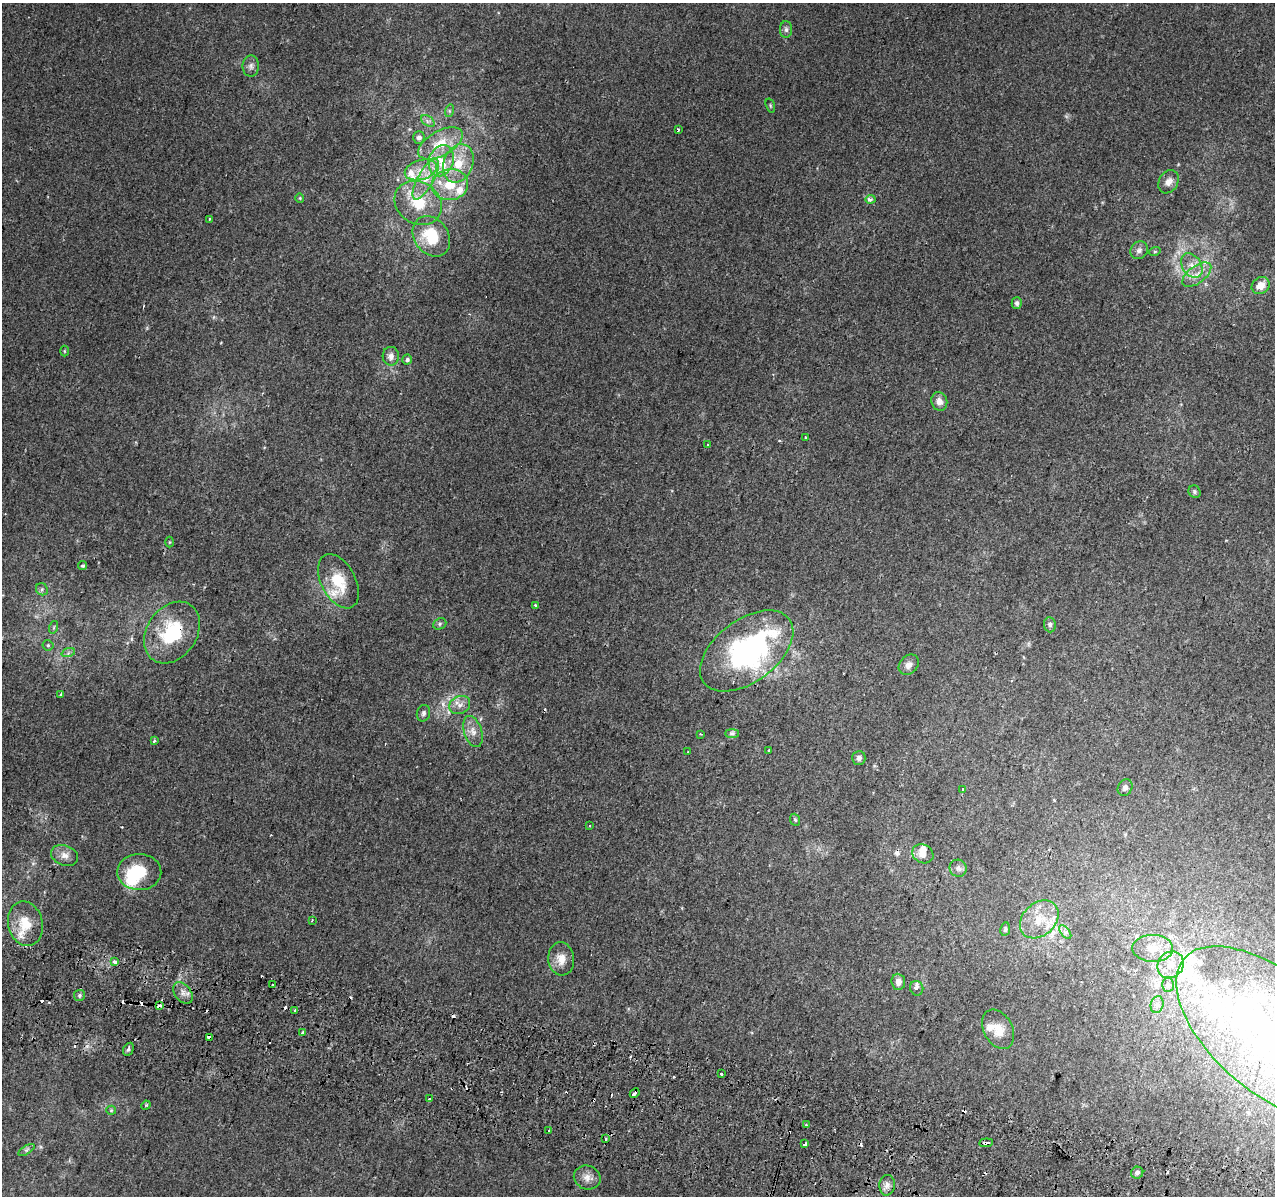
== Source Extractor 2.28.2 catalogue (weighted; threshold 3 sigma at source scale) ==
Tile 6 of 4 x 4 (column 2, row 2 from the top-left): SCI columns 1291-2563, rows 2715-3908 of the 5117 x 5367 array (HDU 1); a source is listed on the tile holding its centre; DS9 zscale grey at full resolution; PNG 1277 x 1198 px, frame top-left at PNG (2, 3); each listed source drawn as its Kron ellipse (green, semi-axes under 4 px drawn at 4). Shown black and unused: <1% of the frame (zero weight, under 2 of 3 exposures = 2% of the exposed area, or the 3 px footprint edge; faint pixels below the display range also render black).
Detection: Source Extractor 2.28.2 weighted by HDU 2 'WHT'; one run over the whole footprint, this tile lists its part. Background 0.0025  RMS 0.0034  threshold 0.0154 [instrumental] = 3 sigma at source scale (4.5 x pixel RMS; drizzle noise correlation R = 1.50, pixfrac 1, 0.0396/0.0396 arcsec/px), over >= 5 px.
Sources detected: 144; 3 inside a brighter object's white glare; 24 cosmic-ray / hot-pixel residue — neither listed nor drawn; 17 inside a brighter listed object's ellipse — not listed separately; the other 100 listed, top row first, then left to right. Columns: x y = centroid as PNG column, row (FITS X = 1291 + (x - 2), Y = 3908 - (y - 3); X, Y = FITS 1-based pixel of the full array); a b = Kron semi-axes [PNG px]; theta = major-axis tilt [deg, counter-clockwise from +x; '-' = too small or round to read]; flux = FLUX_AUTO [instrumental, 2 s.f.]
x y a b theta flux
786 30 8 6 -89 0.99
251 66 10 8 89 1.4
770 106 7 4 -71 0.47
449 111 6 4 72 0.54
428 121 7 5 -33 0.91
678 129 3 3 - 0.66
419 138 6 5 - 1.6
440 143 24 12 29 8.4
441 161 16 12 71 6
458 163 20 14 69 8.2
421 170 16 9 16 4.7
426 179 23 8 61 5.4
1169 182 12 9 58 2.1
450 185 18 15 8 8.3
300 198 4 4 - 0.36
870 199 5 4 - 1.1
418 203 25 21 -34 12
209 219 3 3 - 0.46
431 236 22 17 -54 14
1139 250 9 8 - 1.4
1155 251 6 3 19 0.42
1192 266 13 9 -57 3.4
1197 275 17 8 37 3.6
1261 285 9 8 - 3.5
1017 303 5 5 - 0.96
64 351 5 3 - 0.31
391 356 9 8 - 1.9
407 360 5 4 - 0.79
939 401 9 8 - 2.2
806 437 3 3 - 0.77
708 444 3 2 - 0.26
1195 492 6 5 - 0.64
169 542 5 3 - 0.32
83 566 4 4 - 0.57
338 581 29 17 -62 11
42 589 6 5 - 0.81
535 605 4 3 - 0.5
440 624 7 5 24 0.64
1050 625 7 6 - 0.92
54 627 6 4 72 0.48
172 632 33 25 55 22
48 645 5 5 - 0.53
747 651 53 31 37 73
68 653 7 4 19 0.75
909 665 11 8 47 2.1
61 694 3 3 - 0.5
460 705 11 8 27 2.2
423 713 8 6 75 0.89
473 731 16 9 -72 2.8
732 733 7 4 0 0.8
701 734 3 2 - 0.35
154 741 3 2 - 0.69
769 751 3 3 - 1.8
688 752 3 2 - 0.26
859 758 7 6 - 0.97
1125 788 8 7 - 1
963 789 4 3 - 0.6
795 820 6 4 -67 0.54
590 826 3 2 - 0.31
923 854 11 9 -26 2.6
65 855 14 10 -20 2.5
958 868 9 8 - 1.2
139 872 22 18 -1 13
1039 919 22 16 43 8.2
312 920 3 2 - 0.4
25 924 22 17 -76 8.2
1005 929 7 5 79 0.7
1065 932 8 4 -52 0.85
1153 948 20 13 -1 5.7
561 959 16 13 -84 4
114 962 3 3 - 7.3
1170 965 14 12 48 4.9
898 982 8 7 - 2
272 984 3 3 - 1
1168 985 7 6 - 0.99
917 988 7 6 - 1.1
183 993 12 8 -51 2
79 995 5 5 - 0.72
1157 1005 8 6 74 1.2
160 1006 3 3 - 4
295 1010 3 3 - 3.8
998 1029 21 14 -61 5
303 1033 4 3 - 2.1
1273 1034 116 59 -40 180
209 1037 4 3 - 3.3
128 1049 7 5 60 0.68
722 1074 3 3 - 4.5
635 1093 5 3 - 2.9
430 1099 3 3 - 2.2
146 1105 5 4 - 0.36
111 1110 5 4 - 0.39
806 1125 3 2 - 0.5
549 1131 3 3 - 1.2
606 1139 3 3 - 0.68
986 1143 7 3 5 4.7
805 1144 3 3 - 7
26 1150 9 4 31 0.73
1137 1173 6 5 - 0.95
587 1177 13 11 -22 2.5
887 1185 10 7 85 1.9
Overlapping masked pixels (flux is a lower limit): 5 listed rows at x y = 172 632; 160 1006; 209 1037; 635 1093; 986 1143
Isophote crosses this tile's border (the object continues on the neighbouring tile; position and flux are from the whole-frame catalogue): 1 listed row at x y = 1273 1034